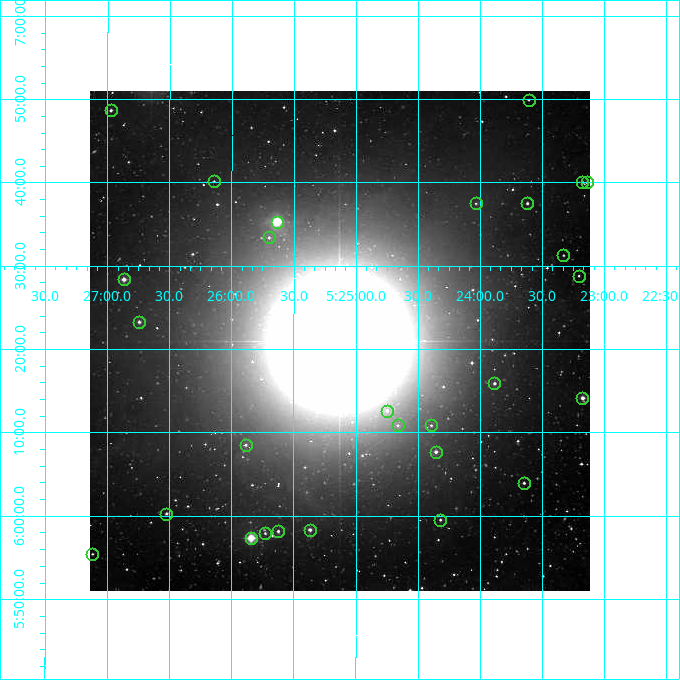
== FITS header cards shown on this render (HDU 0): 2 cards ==
NAXIS1  =                  500
NAXIS2  =                  500

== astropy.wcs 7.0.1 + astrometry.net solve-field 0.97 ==
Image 500 x 500 px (HDU 0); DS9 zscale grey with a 90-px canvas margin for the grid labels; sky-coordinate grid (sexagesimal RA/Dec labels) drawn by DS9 from the SOLVED WCS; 28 Tycho-2 reference stars matched to detected sources circled (green)
Header WCS: none
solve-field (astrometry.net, Tycho-2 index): SOLVED blind (the file carries no WCS)
Solved WCS: RA---TAN-SIP/DEC--TAN-SIP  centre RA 05:25:08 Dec +06:21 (81.28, +6.35 deg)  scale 7.2 arcsec/px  FOV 60.0' x 60.0'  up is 0 deg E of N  parity normal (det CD < 0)
(file carries no celestial WCS; the grid is the blind solution)
Tycho-2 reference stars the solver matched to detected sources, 28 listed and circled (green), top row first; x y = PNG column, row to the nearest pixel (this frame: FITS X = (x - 90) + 1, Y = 500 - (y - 91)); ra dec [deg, ICRS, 3 dp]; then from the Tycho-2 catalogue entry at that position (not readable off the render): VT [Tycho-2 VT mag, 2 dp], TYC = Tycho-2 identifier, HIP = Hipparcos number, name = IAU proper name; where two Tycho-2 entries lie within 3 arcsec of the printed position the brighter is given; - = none
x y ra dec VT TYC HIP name
529 100 80.902 +6.832 11.67 113-438-1 - -
111 110 81.743 +6.811 10.75 113-570-1 - -
214 181 81.535 +6.670 12.39 113-1277-1 - -
582 182 80.794 +6.668 10.73 113-697-1 - -
587 182 80.784 +6.667 10.82 113-1828-1 - -
476 203 81.008 +6.625 11.93 113-1732-1 - -
527 203 80.904 +6.625 10.91 113-595-1 - -
277 222 81.409 +6.588 9.17 113-38-1 - -
269 237 81.425 +6.557 11.79 113-455-1 - -
563 255 80.832 +6.521 11.59 113-126-1 - -
579 276 80.801 +6.480 11.44 113-1706-1 - -
124 279 81.717 +6.473 9.34 113-1598-1 - -
139 322 81.686 +6.388 10.47 113-947-1 - -
494 383 80.971 +6.265 10.39 113-952-1 - -
582 398 80.793 +6.236 9.50 113-1257-1 - -
387 411 81.187 +6.210 11.20 113-359-1 - -
398 425 81.165 +6.181 11.83 113-358-1 - -
431 425 81.098 +6.181 11.66 113-1265-1 - -
246 445 81.471 +6.142 10.70 113-1548-1 - -
436 452 81.089 +6.128 10.06 113-1584-1 - -
524 483 80.912 +6.066 10.84 113-766-1 - -
166 514 81.631 +6.005 11.13 113-751-1 - -
440 520 81.080 +5.992 11.05 113-1193-1 - -
310 530 81.342 +5.973 9.90 113-1479-1 - -
278 531 81.406 +5.970 10.88 113-1357-1 - -
265 533 81.432 +5.966 11.32 113-1361-1 - -
251 538 81.461 +5.956 7.81 113-1748-1 - -
92 554 81.779 +5.924 11.52 113-876-1 - -